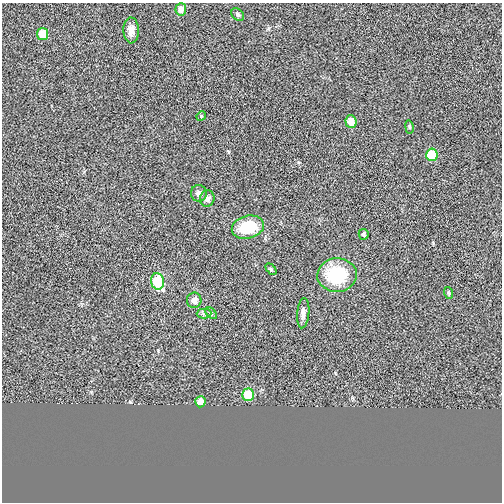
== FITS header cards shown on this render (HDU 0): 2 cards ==
NAXIS1  =                  500
NAXIS2  =                  500

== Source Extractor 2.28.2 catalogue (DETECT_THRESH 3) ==
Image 500 x 500 px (HDU 0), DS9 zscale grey, 1 PNG px = 1 image px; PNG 504 x 504 px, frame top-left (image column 1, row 500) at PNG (2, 3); each listed source drawn as its Kron ellipse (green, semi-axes under 4 px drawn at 4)
Background 0.00144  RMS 0.19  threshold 0.564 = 3 sigma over >= 5 px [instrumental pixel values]
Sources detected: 22; all 22 listed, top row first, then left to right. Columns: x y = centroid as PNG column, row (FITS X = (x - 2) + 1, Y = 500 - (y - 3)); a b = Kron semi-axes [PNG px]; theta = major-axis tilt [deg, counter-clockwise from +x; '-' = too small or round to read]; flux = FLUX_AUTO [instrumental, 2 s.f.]
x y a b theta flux
181 9 6 5 - 81
238 15 7 5 -47 24
131 30 13 7 -88 92
43 34 6 5 - 240
201 116 5 4 - 13
351 121 6 5 - 130
409 127 7 3 -81 14
432 155 6 6 - 390
199 193 8 8 - 47
207 198 8 7 - 46
248 227 16 11 14 440
364 234 5 5 - 26
271 269 6 4 -46 16
337 275 20 16 3 670
158 281 8 6 -79 510
449 293 6 3 -70 14
194 300 7 7 - 63
211 313 7 4 -47 24
303 313 15 6 85 65
204 314 7 4 1 31
248 395 6 5 - 330
200 402 5 5 - 120